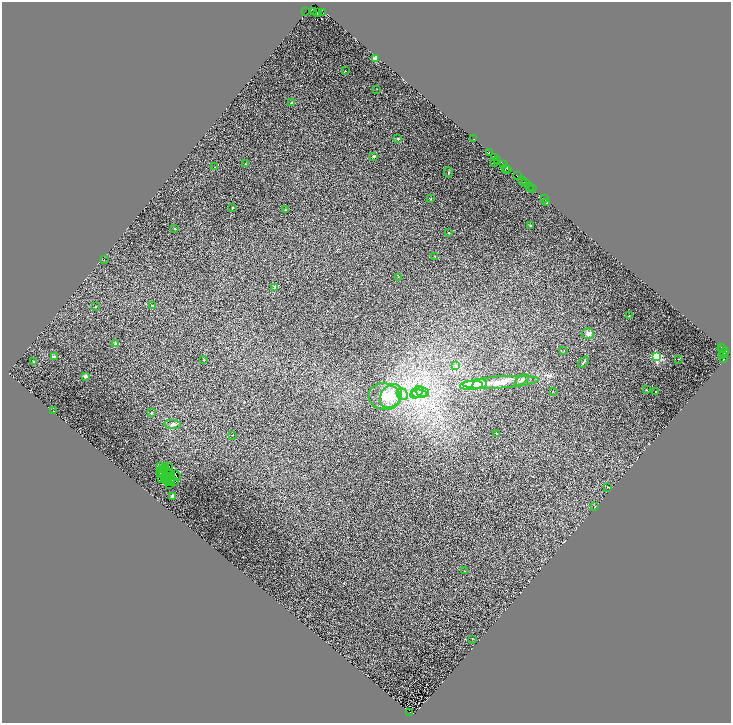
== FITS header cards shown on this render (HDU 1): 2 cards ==
NAXIS1  =                 1457
NAXIS2  =                 1441

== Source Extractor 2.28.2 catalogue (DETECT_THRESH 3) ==
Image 1457 x 1441 px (HDU 1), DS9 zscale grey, zoomed out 1/2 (1 PNG px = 2 x 2 image px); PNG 733 x 725 px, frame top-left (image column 1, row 1441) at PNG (2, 2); each listed source drawn as its Kron ellipse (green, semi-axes under 4 px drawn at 4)
Background 0.0585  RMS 0.016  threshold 0.0492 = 3 sigma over >= 5 px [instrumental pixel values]
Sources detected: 149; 48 cannot appear on this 1/2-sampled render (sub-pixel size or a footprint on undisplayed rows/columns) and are neither listed nor drawn; the other 101 listed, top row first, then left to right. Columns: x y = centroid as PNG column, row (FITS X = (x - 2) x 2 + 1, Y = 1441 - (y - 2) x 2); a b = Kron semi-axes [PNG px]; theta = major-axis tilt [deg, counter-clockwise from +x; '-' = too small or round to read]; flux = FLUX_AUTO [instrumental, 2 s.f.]
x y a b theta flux
314 11 2 1 - 27
305 12 3 1 - 1.4
317 12 2 1 - 14
322 13 2 1 - 14
375 58 3 2 - 74
345 71 2 1 - 1.4
377 89 2 1 - 0.83
291 103 2 2 - 11
398 139 2 2 - 8.3
474 139 2 1 - 10
489 152 2 1 - 19
374 156 2 2 - 16
495 157 2 1 - 15
497 160 3 1 - 17
494 162 2 1 - 1.5
245 164 2 1 - 2
503 164 3 1 - 44
215 167 2 1 - 1.4
505 169 2 1 - 8.8
508 170 2 1 - 24
448 173 5 3 - 3.2
517 176 2 1 - 34
523 181 4 2 - 76
525 183 3 2 - 13
530 186 2 2 - 11
531 189 2 1 - 2.6
533 189 2 1 - 4.8
431 199 3 2 - 1.8
545 199 2 1 - 2.5
546 202 2 2 - 2.4
233 207 2 2 - 3.2
285 210 2 2 - 6.6
530 226 2 2 - 9.7
175 229 2 2 - 3.2
449 233 2 2 - 3.8
435 256 2 2 - 2.7
104 260 2 1 - 1.2
398 277 2 2 - 1.1
275 287 2 2 - 15
153 305 2 2 - 2.1
96 307 2 2 - 4.8
629 315 2 1 - 1.7
588 333 6 5 - 12
115 344 2 2 - 24
721 347 2 1 - 36
722 348 2 1 - 12
564 351 2 1 - 0.73
724 352 5 2 - 8.6
723 354 3 1 - 6.9
656 356 3 3 - 320
54 357 2 2 - 21
678 359 2 1 - 1.4
724 359 2 2 - 5.4
204 360 2 1 - 1.7
34 362 2 2 - 6.7
583 362 6 2 49 3.4
456 365 3 3 - 4
85 376 2 2 - 20
522 380 8 4 32 8
501 382 38 6 4 65
479 384 7 4 14 60
471 385 12 4 4 120
646 390 2 2 - 4.3
553 391 3 2 - 1
417 392 7 5 43 13
422 392 7 5 -20 13
655 392 2 2 - 3.7
402 394 6 5 - 11
419 394 7 4 -3 11
385 396 16 13 -10 49
391 396 13 10 55 41
53 411 2 1 - 0.88
152 413 2 2 - 2.2
172 424 8 4 -6 8.4
496 434 2 2 - 2.7
233 435 2 1 - 0.76
161 466 3 1 - 1.3
165 467 2 1 - 1.3
168 467 2 1 - 4.2
162 469 3 2 - 2.1
164 470 2 1 - 2.9
167 471 2 1 - 0.66
163 473 3 2 - 0.82
160 474 2 2 - 5
171 474 2 1 - 1.5
171 476 2 1 - 3.2
176 476 5 2 - 6.6
164 478 2 1 - 0.66
162 479 2 1 - 0.23
169 479 2 1 - 0.77
165 480 2 1 - 0.95
167 482 2 1 - 1.1
170 482 3 2 - 0.91
175 482 3 2 - 2.4
169 484 2 1 - 1.8
607 487 2 2 - 2
173 497 2 2 - 39
595 506 2 2 - 1.9
464 571 2 2 - 1.2
472 639 2 1 - 0.89
410 712 2 2 - 0.35
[48 sub-pixel or undisplayed-footprint detections neither listed nor drawn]